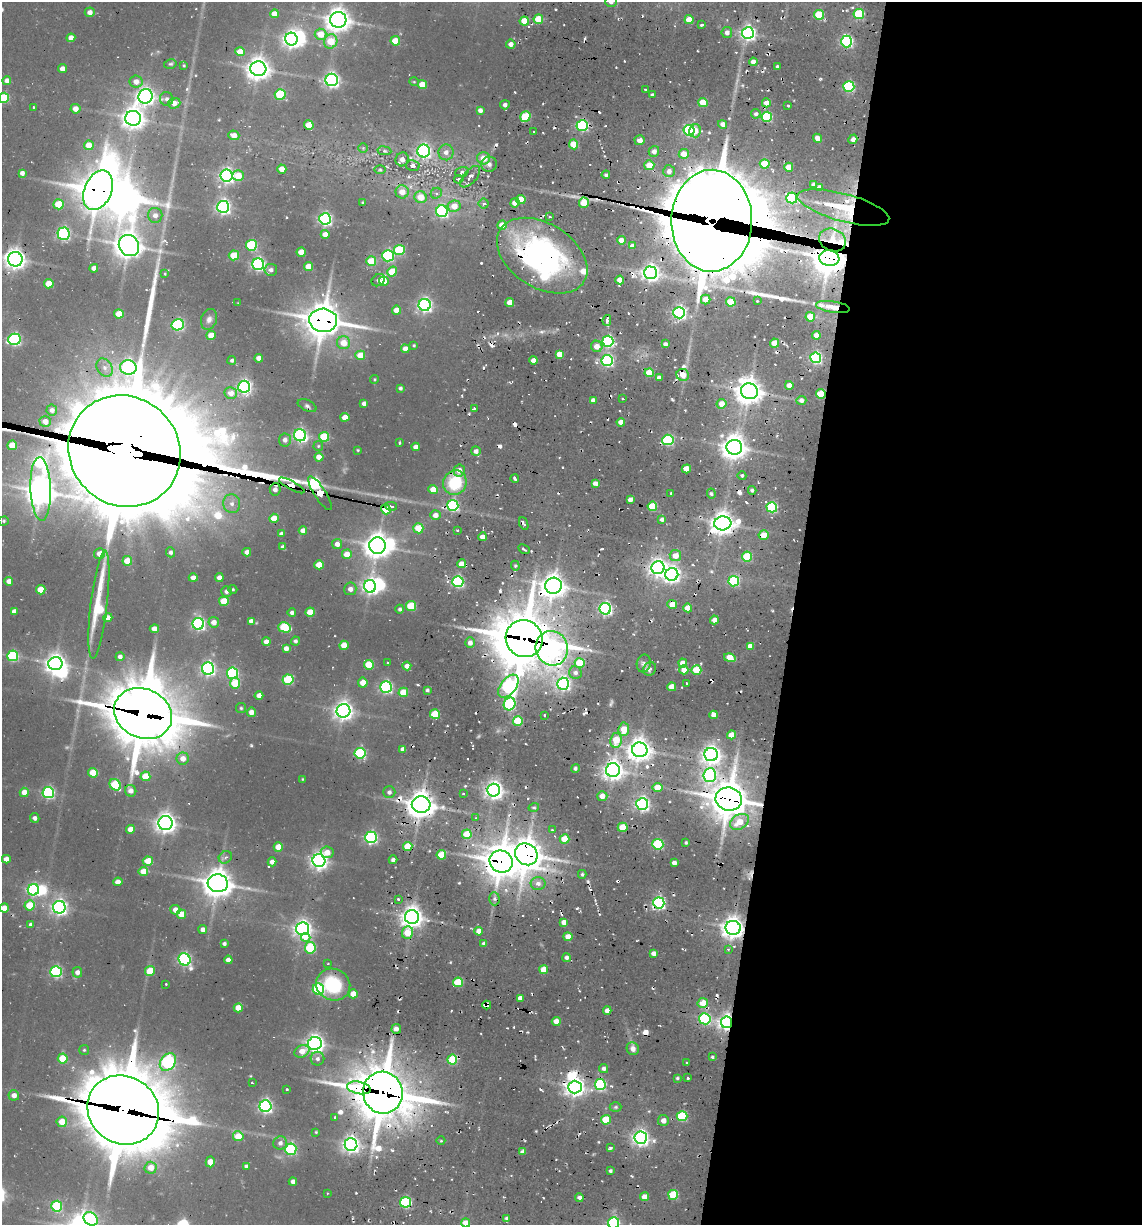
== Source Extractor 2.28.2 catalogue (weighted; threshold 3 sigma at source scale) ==
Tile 12 of 4 x 4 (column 4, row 3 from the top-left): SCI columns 4030-5169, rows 1323-2545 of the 5282 x 5050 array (HDU 1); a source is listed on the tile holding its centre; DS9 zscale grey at full resolution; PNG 1144 x 1227 px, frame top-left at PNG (2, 2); each listed source drawn as its Kron ellipse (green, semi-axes under 4 px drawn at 4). Shown black and unused: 31% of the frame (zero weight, under 2 of 3 exposures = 12% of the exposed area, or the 3 px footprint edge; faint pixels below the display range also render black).
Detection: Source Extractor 2.28.2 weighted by HDU 2 'WHT'; one run over the whole footprint, this tile lists its part. Background 0.1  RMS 0.0099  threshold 0.0445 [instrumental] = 3 sigma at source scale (4.5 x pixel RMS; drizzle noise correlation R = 1.50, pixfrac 1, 0.05/0.05 arcsec/px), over >= 5 px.
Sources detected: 533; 1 too faint to see at this stretch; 12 inside a brighter object's white glare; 34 cosmic-ray / hot-pixel residue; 1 long thin detection or spike segment (spike, bleed or trail) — neither listed nor drawn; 8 inside a brighter listed object's ellipse — not listed separately; the other 477 listed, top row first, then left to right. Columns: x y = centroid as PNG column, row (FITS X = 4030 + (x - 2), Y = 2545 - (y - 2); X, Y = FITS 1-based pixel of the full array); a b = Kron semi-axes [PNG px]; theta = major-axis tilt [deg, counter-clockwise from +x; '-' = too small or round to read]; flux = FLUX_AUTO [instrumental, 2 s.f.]
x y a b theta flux
611 2 6 5 - 4.7
90 12 5 5 - 4.8
274 14 4 4 - 11
859 14 5 5 - 64
819 15 5 5 - 41
538 19 4 4 - 28
338 20 8 8 - 940
689 20 4 4 - 14
524 21 4 4 - 20
701 25 4 2 - 1.6
727 33 5 5 - 4.2
748 33 6 6 - 310
320 34 6 5 - 17
71 38 4 4 - 7.5
291 39 6 6 - 440
331 41 7 6 - 23
395 41 5 4 - 18
847 41 6 5 - 170
511 44 5 4 - 4.8
240 52 5 4 - 14
753 62 4 4 - 5.7
170 64 6 4 13 1.6
184 66 4 3 - 1
777 66 3 3 - 1.6
62 69 4 4 - 8.1
258 69 8 7 - 900
332 80 6 6 - 290
7 81 4 4 - 6.4
136 82 6 6 - 7.3
414 82 5 3 - 0.79
422 85 4 4 - 17
849 86 5 5 - 100
645 89 3 3 - 1.6
280 94 5 5 - 59
652 95 3 3 - 1.7
145 96 7 7 - 460
4 98 5 5 - 53
167 99 7 6 - 3.4
174 103 6 5 - 7.8
703 103 5 4 - 27
766 103 4 4 - 8.5
505 105 5 4 - 2.8
788 105 3 3 - 2.1
34 107 4 3 - 2.2
75 109 5 5 - 8.1
480 110 4 4 - 4.7
756 114 5 4 - 2.6
525 117 6 5 - 49
767 117 5 5 - 80
133 118 8 7 - 770
723 124 4 4 - 5.9
309 125 5 4 - 19
582 125 5 5 - 130
689 130 5 5 - 130
695 131 6 6 - 10
534 132 2 2 - 0.94
234 135 5 5 - 7.9
818 138 5 4 - 7.7
853 139 5 4 - 5.9
640 140 5 5 - 7.3
573 144 5 4 - 22
89 145 5 5 - 14
363 148 5 5 - 1.5
384 151 7 3 -8 1.4
424 151 6 6 - 220
654 151 6 5 - 4.9
446 152 8 7 - 5.9
684 154 5 5 - 12
484 158 6 6 - 13
402 159 7 6 - 5.8
489 164 8 7 - 4.3
765 164 5 4 - 31
649 165 5 5 - 17
413 166 7 5 -14 4.9
789 167 4 4 - 14
282 169 4 4 - 11
380 170 6 4 -1 1.6
669 171 6 6 - 5.2
462 172 7 4 19 2
22 173 4 4 - 4.2
606 175 4 4 - 1.9
226 176 6 6 - 310
238 176 6 5 - 18
470 177 13 6 48 5.7
459 179 5 4 - 1.7
813 185 4 3 - 4
819 188 4 4 - 6.7
98 190 21 13 67 2300
402 192 6 6 - 11
436 193 6 5 - 2.2
421 197 6 6 - 17
792 198 5 5 - 100
521 199 4 4 - 23
363 203 3 3 - 1.3
515 203 5 4 - 9
584 203 5 5 - 24
59 204 5 5 - 32
484 204 5 5 - 2.3
454 206 6 6 - 13
223 207 6 6 - 280
843 207 47 14 -15 56
442 211 6 6 - 160
155 215 7 7 - 5.4
550 217 3 2 - 1.7
325 219 6 5 - 220
712 221 51 40 89 11000
502 225 5 4 - 15
64 234 6 6 - 150
325 234 4 4 - 10
621 240 4 4 - 9.5
832 240 14 11 -25 18
251 245 5 5 - 78
129 246 11 10 - 1200
632 246 4 4 - 6.5
399 250 5 5 - 63
301 252 4 4 - 16
234 255 5 5 - 25
388 256 6 6 - 130
542 256 49 32 -32 240
829 258 10 8 -8 1700
15 259 7 7 - 650
371 261 5 5 - 32
258 264 6 6 - 230
308 267 4 4 - 14
94 268 4 4 - 5.9
271 270 6 6 - 3.8
392 272 5 4 - 22
650 273 6 6 - 440
165 274 4 3 - 0.92
378 280 7 5 37 3.4
620 280 4 4 - 10
384 281 5 4 - 9.8
49 284 5 4 - 17
706 299 5 5 - 13
757 301 2 2 - 1
510 302 4 4 - 12
731 302 5 4 - 25
238 303 3 3 - 0.6
425 305 6 6 - 280
833 307 17 5 -9 10
397 310 4 4 - 12
679 313 6 6 - 250
119 314 5 4 - 17
810 317 5 4 - 17
209 319 11 8 72 5.5
323 320 14 11 -7 2200
607 320 5 4 - 3.3
178 325 6 5 - 130
211 335 5 4 - 13
816 335 4 4 - 9.3
14 339 6 5 - 160
608 341 5 5 - 140
343 343 6 6 - 15
775 343 4 4 - 16
665 344 4 4 - 3.3
414 345 3 3 - 1.3
597 346 6 5 - 9.2
405 349 4 4 - 6.7
559 354 4 4 - 14
360 355 5 4 - 19
259 358 4 4 - 7.1
816 358 5 5 - 150
232 360 4 4 - 2.5
534 360 4 4 - 7.7
607 360 5 5 - 180
128 367 8 7 - 270
105 368 10 7 -58 5.7
649 373 4 4 - 19
683 375 6 6 - 11
659 378 4 3 - 4.6
374 379 4 4 - 1.1
789 385 4 4 - 7.7
244 387 6 6 - 270
400 388 3 3 - 2.3
749 391 8 7 - 1100
231 393 6 6 - 8.8
821 394 5 4 - 30
623 399 3 2 - 1.1
593 400 4 4 - 3.7
801 400 5 4 - 4.4
364 403 4 4 - 4.3
721 404 5 5 - 12
307 406 10 5 -25 2.6
474 408 3 3 - 6.1
52 410 5 5 - 4.5
345 417 4 4 - 12
45 421 5 5 - 6.5
621 422 4 4 - 8.4
300 435 6 6 - 190
324 437 5 5 - 42
285 440 6 6 - 4.6
668 440 5 5 - 98
399 443 3 3 - 2.3
12 445 5 4 - 23
318 446 5 5 - 1.3
416 447 4 4 - 6.2
734 447 8 7 - 990
358 450 3 2 - 0.94
124 451 58 54 -42 35000
476 451 5 4 - 4.6
319 457 4 4 - 12
686 469 5 4 - 14
459 470 6 5 - 8.4
742 476 4 4 - 1.9
515 478 4 2 - 1.8
455 483 12 11 - 47
595 484 4 4 - 6.9
292 485 14 4 -29 500
41 489 32 10 -88 1400
275 489 6 5 - 4.6
433 489 4 4 - 14
752 490 4 3 - 2
320 493 20 5 -57 630
671 493 2 2 - 0.93
711 494 5 4 - 1.9
630 500 4 3 - 4.4
232 504 9 8 - 6.1
453 505 5 5 - 130
391 506 6 3 -14 37
652 506 5 5 - 39
772 507 5 5 - 88
386 509 5 4 - 31
435 515 5 5 - 6.9
274 518 4 4 - 13
662 519 4 4 - 2.9
4 521 5 4 - 1.5
723 523 8 7 - 870
524 524 7 3 -68 2
418 528 5 5 - 25
303 531 4 4 - 7.1
458 531 3 3 - 1.3
281 534 4 4 - 3.1
763 535 5 5 - 14
482 537 4 4 - 5.6
337 544 5 5 - 6.3
377 546 8 8 - 1000
283 547 4 4 - 2.6
524 549 6 2 -28 1.6
171 552 5 4 - 2.9
247 552 4 4 - 5.4
99 554 5 5 - 9.2
347 554 5 5 - 13
675 556 5 5 - 11
747 557 5 5 - 44
127 561 5 5 - 14
461 564 4 4 - 11
319 565 4 4 - 19
515 566 5 4 - 1.6
658 568 6 6 - 490
672 574 6 6 - 380
193 578 4 4 - 5.8
219 578 4 4 - 6.7
9 581 4 4 - 6.4
734 581 5 5 - 92
458 582 5 5 - 150
370 586 6 6 - 300
553 586 8 8 - 900
233 589 5 3 - 1.1
350 589 6 6 - 4.6
41 590 4 4 - 20
226 591 5 5 - 3.3
224 601 5 5 - 27
99 605 54 8 83 82
672 605 5 4 - 13
411 606 5 5 - 42
688 608 4 4 - 13
400 609 4 4 - 2.5
605 609 6 5 - 220
14 611 4 4 - 5.2
310 612 4 4 - 19
292 613 4 4 - 3
108 618 4 4 - 9.4
714 620 4 4 - 7.1
251 621 4 4 - 4.5
214 622 5 5 - 7.2
198 624 6 5 - 210
284 627 6 5 - 57
154 629 4 4 - 8.6
524 639 19 18 - 4100
295 641 4 4 - 2.2
266 642 4 4 - 6.9
470 643 5 5 - 6.6
344 645 4 4 - 14
750 646 4 4 - 7.4
286 648 4 4 - 5.6
552 648 17 16 - 310
13 656 5 5 - 85
120 657 4 4 - 4
730 658 6 4 -15 24
388 663 3 2 - 0.98
580 663 5 5 - 37
644 663 9 7 78 4.2
683 663 4 4 - 11
55 664 7 6 - 630
369 665 5 5 - 33
407 666 4 4 - 6.6
208 669 6 6 - 250
650 669 7 6 - 4.1
684 670 4 4 - 10
696 670 5 4 - 25
232 673 5 5 - 120
575 673 6 6 - 4.1
288 680 5 5 - 60
235 683 5 5 - 32
363 683 5 4 - 11
686 683 3 2 - 0.72
563 684 6 6 - 240
508 686 13 7 53 250
386 687 6 6 - 180
672 687 4 4 - 16
427 690 4 3 - 2.2
403 692 5 4 - 19
259 695 4 4 - 7.2
510 704 6 5 - 110
241 708 5 5 - 1.5
343 711 7 7 - 550
251 712 4 4 - 8.1
143 713 30 24 -24 5200
435 714 5 5 - 37
544 715 2 2 - 1
714 715 4 4 - 8.9
518 721 5 5 - 40
624 729 7 5 85 18
731 735 4 4 - 17
616 740 7 5 81 25
403 749 4 4 - 5.5
640 750 7 7 - 940
360 753 5 5 - 110
711 755 7 6 - 530
183 759 6 6 - 8.5
575 768 4 4 - 2.7
613 770 7 7 - 650
93 773 5 4 - 25
710 775 7 6 - 160
145 776 5 5 - 22
302 779 4 2 - 0.66
115 785 6 5 - 58
657 787 5 4 - 18
494 790 6 6 - 520
131 791 6 5 - 6.4
24 792 4 4 - 10
389 792 6 6 - 3.3
48 793 5 5 - 160
463 793 4 2 - 0.96
602 796 5 5 - 9.4
729 799 13 11 -9 2500
642 804 6 6 - 270
421 805 9 8 - 1200
534 807 5 3 - 1.6
35 818 5 4 - 2.8
476 818 4 2 - 1
739 822 10 7 30 18
165 823 7 7 - 630
623 827 5 4 - 26
130 829 4 4 - 10
552 830 3 3 - 0.91
467 834 5 4 - 29
371 837 6 6 - 180
565 839 5 4 - 22
686 843 3 2 - 1.5
658 844 5 5 - 86
408 846 4 4 - 22
278 847 4 4 - 16
327 852 6 6 - 11
526 854 12 10 -39 1600
441 855 4 4 - 25
225 857 7 5 36 2.7
6 859 4 4 - 7.8
319 860 6 6 - 430
393 860 4 3 - 3.7
148 861 5 4 - 25
272 862 4 4 - 5.4
501 862 12 11 - 2000
674 863 4 4 - 4.6
143 871 5 4 - 12
582 874 4 4 - 1.7
118 882 4 4 - 6.4
218 883 10 9 - 1400
538 884 7 6 - 5.1
33 890 6 5 - 130
398 899 3 3 - 2.2
494 899 7 5 -88 3.3
659 903 5 5 - 190
30 905 5 5 - 27
59 907 6 6 - 360
4 908 5 4 - 8.8
175 910 5 4 - 8.2
181 914 5 4 - 13
412 917 7 7 - 790
564 922 4 4 - 7.3
31 924 4 4 - 2.9
733 928 7 7 - 840
203 929 4 4 - 5
303 929 6 6 - 470
479 931 4 4 - 10
407 932 6 5 - 22
568 937 4 4 - 13
306 938 5 3 - 30
224 944 4 3 - 2.2
484 944 4 4 - 3.2
310 948 5 5 - 67
728 949 4 3 - 1.4
654 953 4 4 - 4.8
566 958 4 4 - 3.5
184 959 6 6 - 190
228 960 4 4 - 7.6
328 963 4 2 - 0.66
543 969 4 4 - 18
150 971 5 5 - 21
56 972 5 5 - 130
77 972 5 5 - 5
458 982 5 5 - 42
166 984 3 3 - 1.2
333 985 17 15 -24 60
318 989 5 5 - 100
353 994 4 4 - 13
520 998 4 4 - 6
703 1003 5 5 - 16
487 1005 4 4 - 16
238 1008 4 4 - 16
607 1011 4 4 - 7.3
705 1019 6 5 - 120
556 1021 4 4 - 9
726 1022 6 5 - 420
396 1029 5 5 - 4.8
315 1043 7 6 - 480
633 1049 6 6 - 5.8
84 1050 5 5 - 1.4
302 1051 8 6 26 9.5
712 1057 4 3 - 1.8
63 1059 5 5 - 29
317 1059 7 7 - 3.7
452 1060 5 5 - 50
168 1062 10 7 53 190
687 1063 2 2 - 1.1
604 1068 4 4 - 3.1
688 1077 3 3 - 5.7
677 1078 4 3 - 1.6
252 1083 3 2 - 1.4
600 1085 5 5 - 110
575 1087 7 6 - 570
359 1088 12 6 -11 300
287 1089 3 2 - 1.2
383 1093 21 20 - 4000
14 1095 5 5 - 6
265 1106 6 6 - 240
616 1107 6 5 - 1.8
123 1110 37 33 -34 8400
682 1116 5 5 - 70
335 1117 3 3 - 0.85
606 1120 5 5 - 30
663 1120 5 5 - 5.8
62 1122 5 5 - 15
316 1132 3 3 - 0.88
238 1136 5 5 - 22
641 1138 6 6 - 410
441 1141 4 3 - 0.94
280 1143 7 6 - 4.1
351 1144 6 6 - 420
610 1148 3 3 - 2.3
291 1149 6 5 - 110
523 1152 4 4 - 8
210 1162 5 4 - 11
246 1166 4 4 - 2.9
151 1168 6 6 - 12
610 1171 3 3 - 2.2
293 1182 4 4 - 5
327 1193 3 2 - 0.73
673 1195 5 5 - 49
644 1197 4 4 - 12
579 1198 4 4 - 4.4
406 1202 5 5 - 120
57 1206 5 5 - 73
507 1218 3 3 - 2.6
91 1219 7 6 - 150
466 1223 4 4 - 9.3
614 1223 5 5 - 160
Overlapping masked pixels (flux is a lower limit): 45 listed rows (the first 20) at x y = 582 125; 98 190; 584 203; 843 207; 712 221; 832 240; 542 256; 829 258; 15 259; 833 307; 323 320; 178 325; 821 394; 124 451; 292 485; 41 489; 275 489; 320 493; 453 505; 386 509
Isophote crosses this tile's border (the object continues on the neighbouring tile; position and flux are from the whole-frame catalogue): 6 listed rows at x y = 611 2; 4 98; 4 908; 91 1219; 466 1223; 614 1223